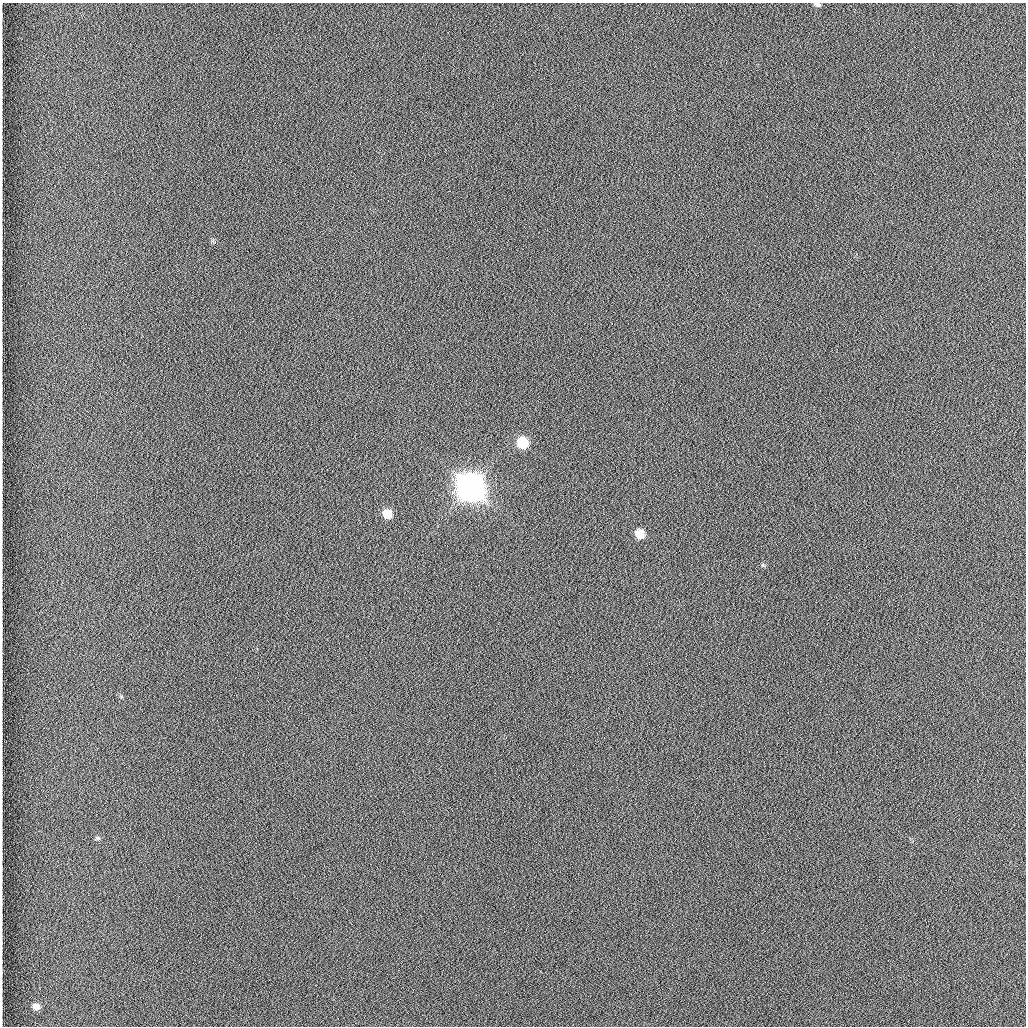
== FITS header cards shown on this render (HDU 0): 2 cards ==
NAXIS1  =                 1024 /fastest changing axis
NAXIS2  =                 1024 /next to fastest changing axis

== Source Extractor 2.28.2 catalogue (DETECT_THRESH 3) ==
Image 1024 x 1024 px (HDU 0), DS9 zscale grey, 1 PNG px = 1 image px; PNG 1028 x 1028 px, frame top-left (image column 1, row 1024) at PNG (2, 3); no overlay
Background 1260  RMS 5.9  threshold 17.8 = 3 sigma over >= 5 px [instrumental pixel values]
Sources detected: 8; all 8 listed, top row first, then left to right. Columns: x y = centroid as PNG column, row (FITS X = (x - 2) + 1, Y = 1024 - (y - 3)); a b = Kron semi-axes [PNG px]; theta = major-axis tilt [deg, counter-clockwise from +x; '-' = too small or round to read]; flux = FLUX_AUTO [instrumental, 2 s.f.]
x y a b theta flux
817 4 6 4 -13 1.2e+03
522 443 8 8 - 2.2e+04
470 487 10 9 - 1.1e+06
387 514 9 7 -31 9.2e+03
640 534 8 7 - 9.1e+03
762 565 6 4 70 5.4e+02
98 838 8 5 -26 8.0e+02
36 1006 8 7 - 2.8e+03
At the frame edge (FLAGS 8, measured only in part): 1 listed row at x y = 817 4